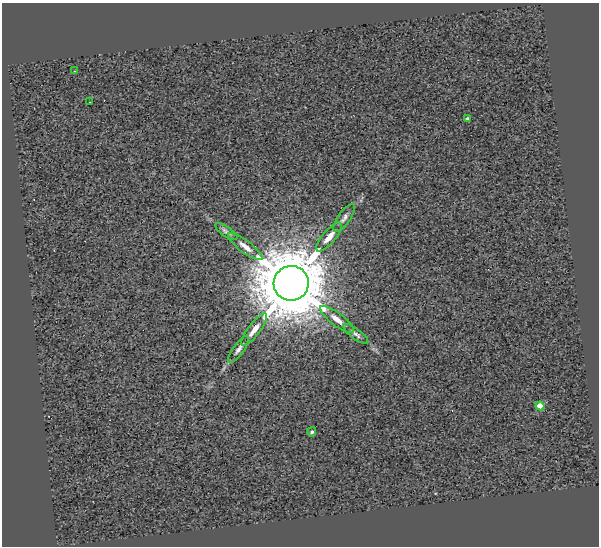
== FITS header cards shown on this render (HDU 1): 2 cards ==
NAXIS1  =                  597
NAXIS2  =                  544

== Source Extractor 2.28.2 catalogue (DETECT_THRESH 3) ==
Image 597 x 544 px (HDU 1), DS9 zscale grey, 1 PNG px = 1 image px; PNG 601 x 548 px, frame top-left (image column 1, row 544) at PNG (2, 3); each listed source drawn as its Kron ellipse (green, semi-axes under 4 px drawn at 4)
Background 0.434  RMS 2.6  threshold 7.85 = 3 sigma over >= 5 px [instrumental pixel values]
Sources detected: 14; all 14 listed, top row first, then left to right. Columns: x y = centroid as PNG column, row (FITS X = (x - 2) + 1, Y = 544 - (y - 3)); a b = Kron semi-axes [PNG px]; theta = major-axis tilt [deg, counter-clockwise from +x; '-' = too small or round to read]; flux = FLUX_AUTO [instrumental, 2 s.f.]
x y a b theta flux
74 71 3 2 - 1.3e+02
89 102 2 2 - 1.5e+02
467 119 4 4 - 5.8e+02
344 218 16 6 56 8.4e+02
226 231 13 5 -34 6.2e+02
329 237 18 6 49 1.6e+03
245 246 21 6 -37 1.6e+03
291 283 17 17 - 2.1e+06
337 319 20 6 -38 1.7e+03
254 330 20 6 53 1.7e+03
356 334 15 5 -37 6.4e+02
238 349 16 5 54 7.9e+02
540 406 4 4 - 4.5e+03
312 432 5 4 - 4.0e+02